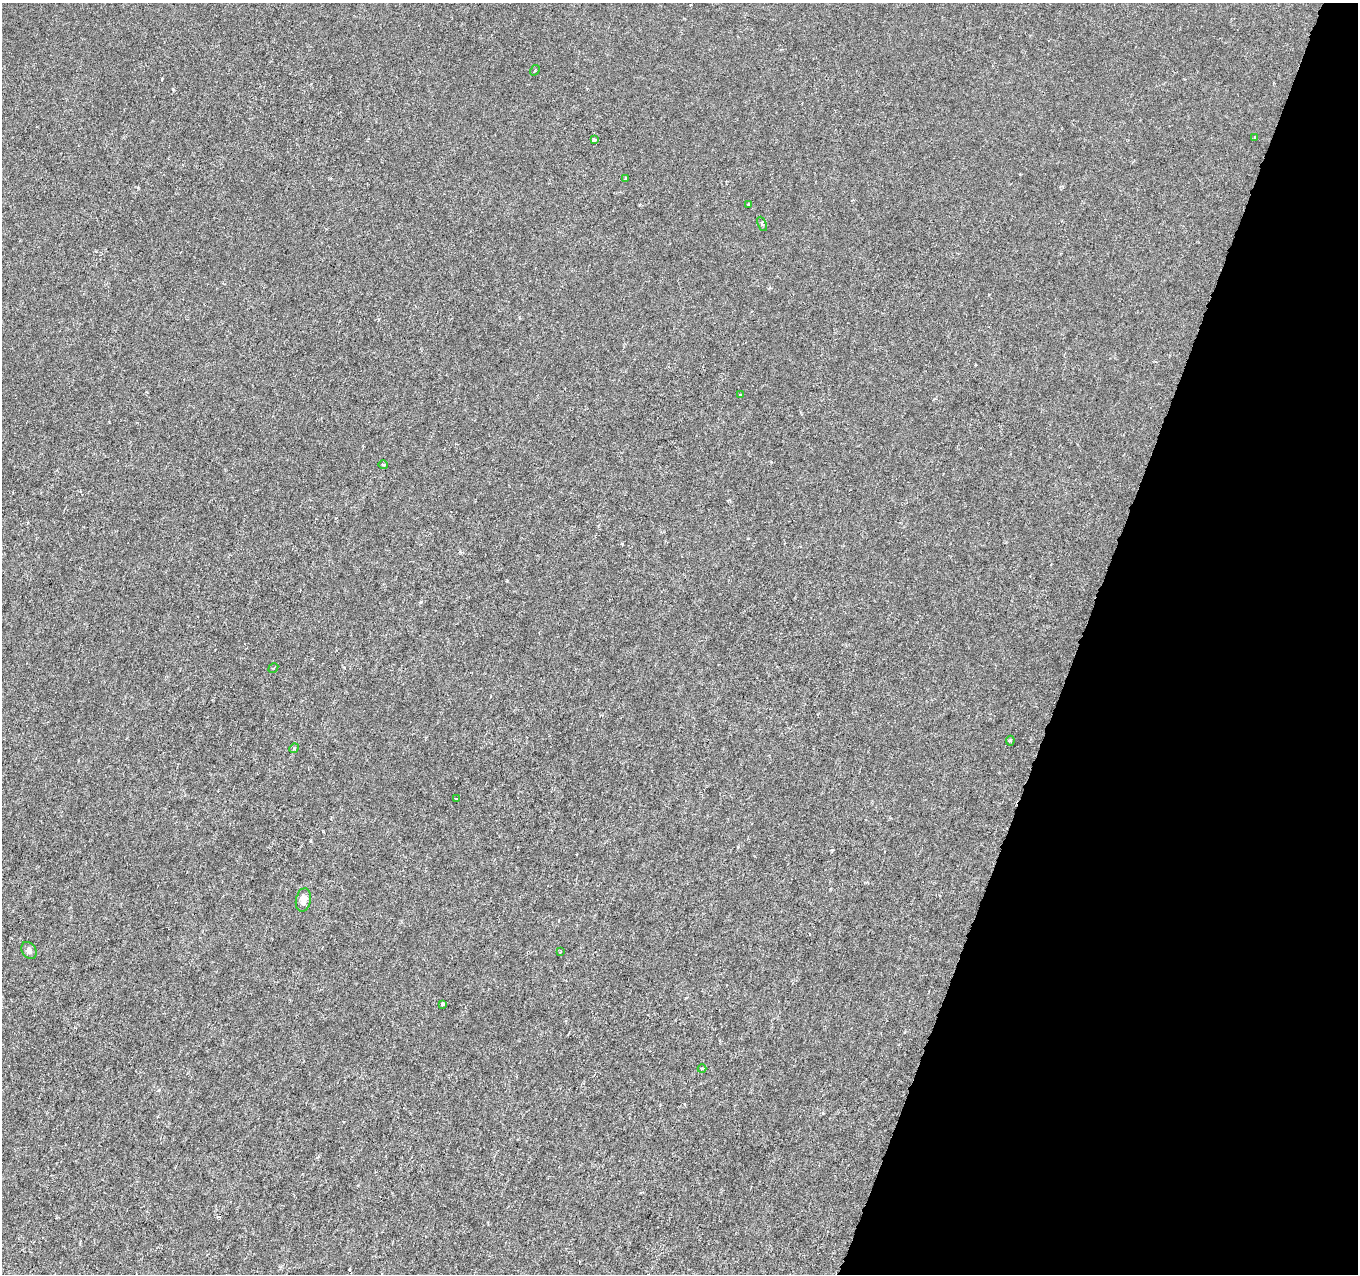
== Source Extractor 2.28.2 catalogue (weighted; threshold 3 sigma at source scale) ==
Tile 8 of 4 x 4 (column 4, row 2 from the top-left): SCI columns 4069-5424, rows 2760-4031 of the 5432 x 5583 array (HDU 1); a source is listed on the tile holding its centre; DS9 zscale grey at full resolution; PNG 1360 x 1276 px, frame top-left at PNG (2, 3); each listed source drawn as its Kron ellipse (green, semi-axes under 4 px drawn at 4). Shown black and unused: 20% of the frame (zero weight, under 3 of 6 exposures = <1% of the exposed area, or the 3 px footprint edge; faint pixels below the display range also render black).
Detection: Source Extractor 2.28.2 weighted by HDU 2 'WHT'; one run over the whole footprint, this tile lists its part. Background -1.38e-05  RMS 0.0013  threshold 0.00512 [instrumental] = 3 sigma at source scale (4.09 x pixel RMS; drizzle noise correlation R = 1.36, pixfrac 0.8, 0.0396/0.0396 arcsec/px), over >= 5 px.
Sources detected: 17; all 17 listed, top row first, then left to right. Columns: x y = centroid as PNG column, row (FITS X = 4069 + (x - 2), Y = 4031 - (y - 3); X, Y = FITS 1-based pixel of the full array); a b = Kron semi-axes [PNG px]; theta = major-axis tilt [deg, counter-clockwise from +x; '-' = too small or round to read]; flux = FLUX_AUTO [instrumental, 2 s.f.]
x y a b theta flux
535 70 5 3 - 0.12
1255 137 4 2 - 0.075
594 139 4 3 - 0.42
626 178 4 3 - 0.11
749 204 4 2 - 0.22
762 224 7 3 -66 0.18
740 395 3 2 - 0.16
383 465 5 3 - 0.093
273 668 5 3 - 0.11
1010 741 5 4 - 0.2
294 748 5 4 - 0.16
456 799 3 2 - 0.11
303 900 12 7 79 0.81
29 950 9 7 -56 0.38
560 952 4 2 - 0.079
442 1004 4 3 - 0.26
702 1069 4 4 - 0.14
Unlisted compact peaks at least as high as the median listed source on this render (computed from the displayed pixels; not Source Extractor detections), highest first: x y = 173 89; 832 850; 421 602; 162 79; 507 581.